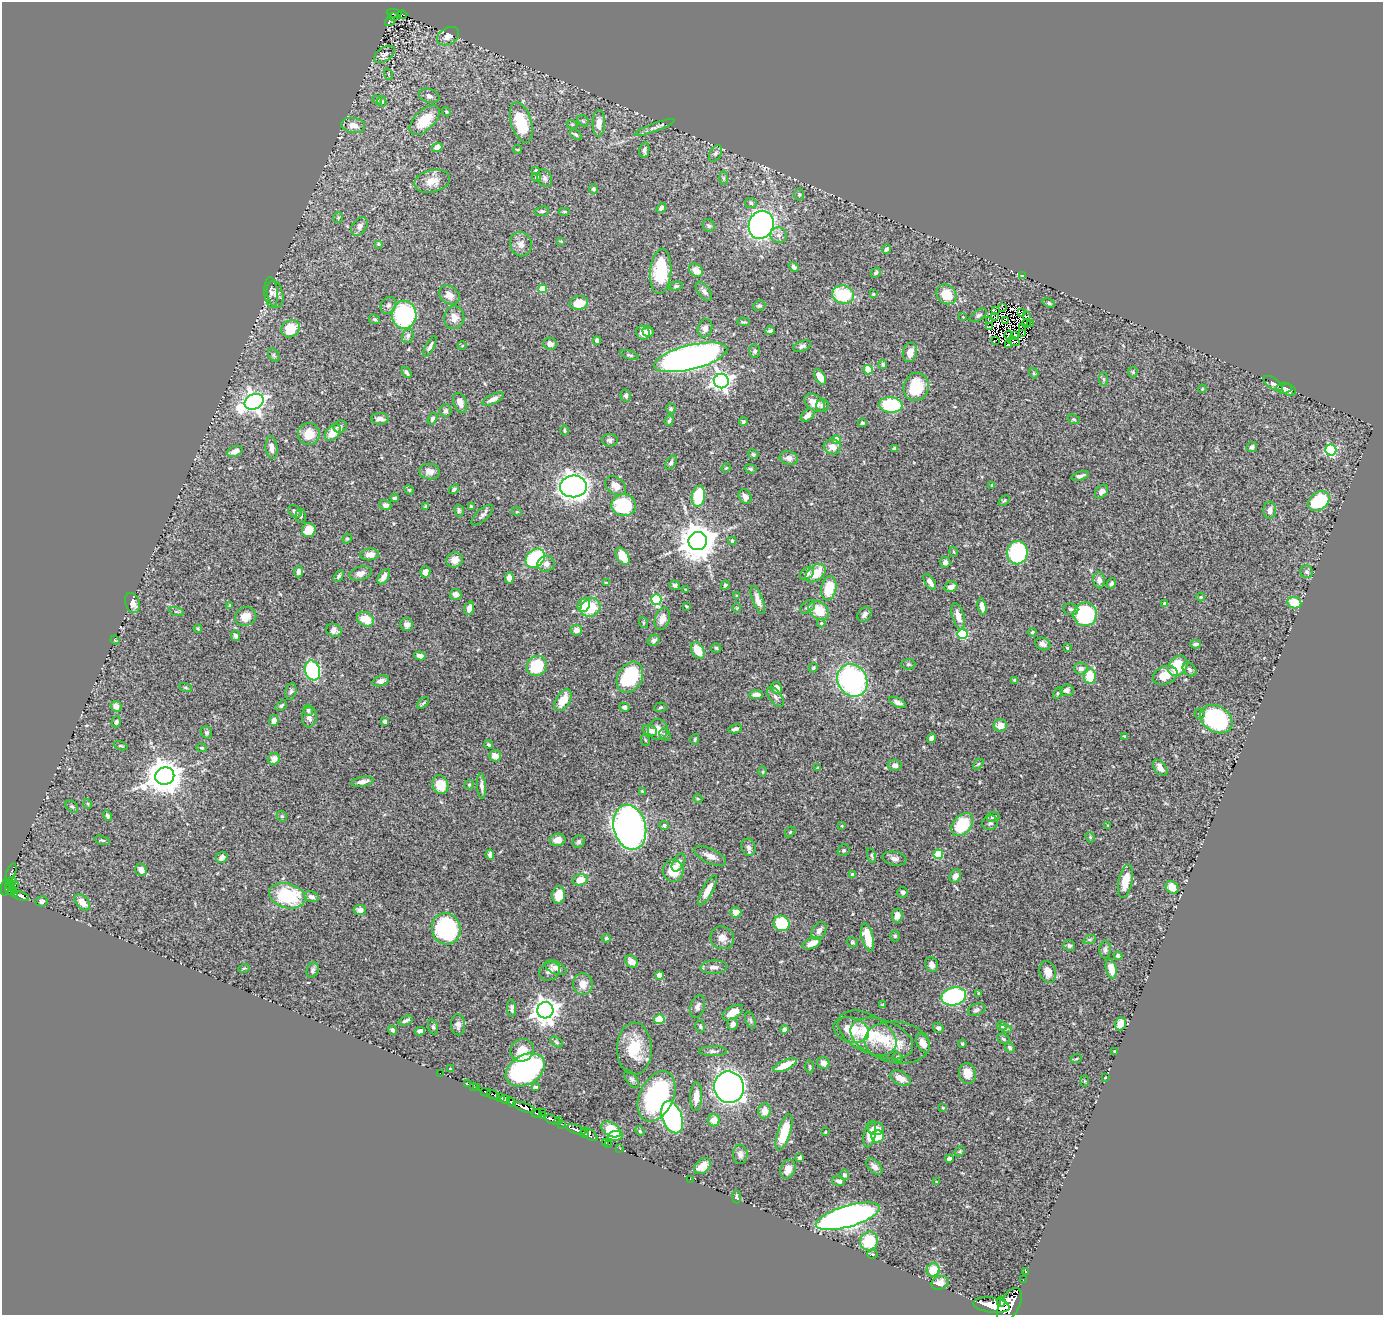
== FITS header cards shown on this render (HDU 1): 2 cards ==
NAXIS1  =                 1381
NAXIS2  =                 1313

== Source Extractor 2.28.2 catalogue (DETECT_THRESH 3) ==
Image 1381 x 1313 px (HDU 1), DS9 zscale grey, 1 PNG px = 1 image px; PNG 1385 x 1317 px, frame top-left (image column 1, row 1313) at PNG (2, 2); each listed source drawn as its Kron ellipse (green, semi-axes under 4 px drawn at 4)
Background 1.14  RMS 0.026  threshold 0.0793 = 3 sigma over >= 5 px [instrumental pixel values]
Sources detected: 493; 10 with non-positive FLUX_AUTO (blend fragments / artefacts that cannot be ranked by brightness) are neither listed nor drawn; the other 483 listed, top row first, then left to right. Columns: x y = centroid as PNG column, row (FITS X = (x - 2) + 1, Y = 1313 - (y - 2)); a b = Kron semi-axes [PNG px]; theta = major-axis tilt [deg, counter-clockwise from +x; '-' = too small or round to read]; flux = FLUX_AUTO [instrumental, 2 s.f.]
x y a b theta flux
394 13 7 3 -6 14
402 15 5 3 - 10
394 17 3 2 - 4.3
390 21 5 2 - 2.1
448 36 12 8 29 12
384 54 11 6 34 8.2
388 74 6 3 -71 1.8
429 96 10 7 -18 5.9
377 100 5 3 - 1.8
382 101 5 4 - 2.7
446 112 5 4 - 2.1
425 120 19 10 44 47
583 121 6 5 - 2.7
521 123 21 10 -73 66
599 123 13 6 89 16
572 124 6 3 -19 1.9
353 125 12 7 -11 15
655 127 21 4 20 7.9
576 135 6 4 -40 2.6
437 148 5 4 - 14
518 149 4 2 - 1.9
644 150 8 5 78 5.1
715 153 9 5 59 4.7
536 170 3 3 - 2.1
536 177 4 4 - 2.8
545 178 9 7 -67 5.9
724 178 7 4 -88 2.9
432 181 18 11 13 20
593 189 4 4 - 3.5
799 194 6 5 - 2.4
751 203 6 5 - 3.6
661 208 5 4 - 4.4
542 211 7 5 8 3.8
564 211 6 4 0 2
338 218 5 5 - 2.2
761 225 14 12 70 670
359 226 10 7 54 7.1
709 226 7 5 -58 3.2
779 235 8 8 - 8.3
561 241 3 3 - 1.4
378 244 4 3 - 2.4
521 244 12 10 -71 12
886 249 5 3 - 4.1
794 267 5 4 - 4.2
696 270 7 6 - 14
661 271 22 10 85 80
876 273 6 3 45 2.9
1022 276 4 3 - 5.1
676 286 7 4 14 3
543 289 4 4 - 57
704 291 11 5 -52 6.5
271 293 15 6 -85 8
275 294 14 8 -78 9.8
873 294 4 4 - 2.2
946 294 11 9 -40 44
449 295 11 8 -38 12
843 295 11 9 -13 85
579 303 9 7 8 34
1049 303 6 4 -22 3
388 305 9 7 56 5.8
759 306 6 5 - 3.2
1003 308 3 2 - 1
995 311 3 3 - 2.3
1022 312 4 2 - 0.44
404 315 14 12 -89 200
978 315 10 5 33 4.2
1027 316 3 2 - 1.8
963 317 2 2 - 0.94
995 317 3 2 - 3
454 318 11 10 - 14
374 319 6 4 -28 2.8
989 320 3 2 - 1.6
1006 320 3 2 - 1.1
744 322 6 4 -2 2.3
1030 323 3 2 - 2.7
1026 324 4 2 - 1.5
990 326 3 2 - 1.9
1023 327 3 2 - 1.6
705 328 9 7 71 8.1
291 329 10 8 33 44
648 331 5 5 - 8.8
770 331 4 3 - 4
643 333 7 6 - 18
1023 333 2 2 - 1.2
1009 335 4 2 - 3.9
408 336 7 5 73 5.2
1015 336 3 2 - 3.9
996 340 3 2 - 1.2
597 341 4 4 - 5.5
1014 341 6 2 -29 0.082
550 344 7 6 - 8.4
1008 345 3 2 - 2.6
430 346 11 4 62 5.3
462 346 4 3 - 1.3
802 346 9 5 20 4.8
755 351 6 5 - 3.9
910 352 10 7 77 17
274 355 7 5 -61 3.4
630 355 10 3 -16 3
691 357 37 12 14 1100
883 364 5 4 - 2.5
868 370 4 4 - 69
406 372 6 3 -53 3.9
1133 372 5 5 - 2.3
1034 373 5 4 - 2
820 377 8 5 -60 16
1103 379 7 4 -88 2.5
721 381 7 7 - 870
1273 383 11 5 -35 5.5
916 387 14 12 73 73
1284 388 7 5 4 6.1
1202 389 4 3 - 1.5
1289 390 7 5 -31 5.2
626 395 6 5 - 4.5
493 399 11 4 25 10
254 402 10 7 25 1100
460 403 10 6 -67 14
815 403 11 7 -36 23
822 405 6 6 - 4.7
891 405 11 7 -5 120
671 409 5 4 - 2.9
445 411 6 6 - 4.2
808 415 8 5 41 10
380 419 9 6 -2 11
432 419 6 4 58 3.8
1074 419 6 4 -21 2.6
669 421 5 4 - 2.9
743 422 4 4 - 2.6
862 423 4 3 - 2.3
340 427 7 6 - 4.7
565 430 5 3 - 1.9
333 433 9 6 47 29
309 434 11 11 - 31
610 440 8 6 -4 4.7
836 440 5 4 - 24
832 447 8 7 - 15
1252 447 5 5 - 4
272 448 11 6 -83 13
894 448 3 3 - 3.5
1331 450 5 5 - 160
235 451 8 5 21 12
753 454 5 4 - 3.1
789 458 9 6 -13 7.8
671 463 7 5 56 3.3
726 468 5 4 - 1.7
751 469 6 4 -16 3.2
429 471 10 8 -6 12
1080 476 9 4 16 5.1
992 485 3 2 - 1.3
573 486 13 11 2 1300
616 486 11 8 -35 13
454 489 6 4 35 4
409 490 5 4 - 2.3
1101 492 8 5 47 8.3
698 496 10 6 82 85
745 497 8 6 -59 8.6
394 498 4 3 - 3.3
1004 501 6 4 42 2.3
1319 501 12 8 35 95
385 505 6 5 - 7.5
624 505 12 11 - 110
425 506 4 3 - 1.8
471 506 3 3 - 2.6
1270 510 8 6 86 9.6
295 511 7 5 -39 5.5
459 511 6 4 -77 2.9
517 512 5 3 - 1.5
482 515 13 6 43 6.7
301 516 7 5 86 4
309 530 7 6 - 31
347 539 5 4 - 2.1
698 541 9 9 - 4300
732 541 4 4 - 1.9
954 552 5 3 - 1.7
1017 553 11 10 - 240
370 554 9 6 5 15
622 556 9 6 -60 31
535 558 11 8 42 150
455 560 8 7 - 13
945 562 5 5 - 6.4
546 564 9 7 7 8.4
298 572 5 4 - 6.8
425 572 6 5 - 9.4
1307 572 6 6 - 4.5
360 573 11 7 18 12
807 573 8 5 44 7
816 573 12 7 38 35
339 576 6 4 58 4
384 577 8 5 58 11
509 578 5 4 - 12
1099 580 8 6 -86 7.8
930 582 9 5 -56 8.8
606 583 3 3 - 2.6
1111 583 6 4 56 3.4
675 585 5 4 - 3.4
725 585 4 4 - 3.1
951 587 7 5 14 11
829 588 12 7 79 44
686 589 3 2 - 1.9
456 594 5 5 - 9.8
737 596 4 2 - 1.3
1201 597 4 4 - 1.7
656 599 5 5 - 140
758 600 15 5 -69 12
132 603 10 7 -70 13
1294 603 7 5 -10 38
1165 604 4 3 - 7.4
584 605 7 6 - 27
230 606 3 3 - 3.8
686 606 3 3 - 1.8
808 607 8 5 37 4.4
982 607 8 4 -79 7.7
469 608 7 4 72 11
590 608 10 9 - 52
737 608 4 4 - 1.8
1071 609 7 5 -6 3.9
819 610 11 8 -39 37
176 611 8 3 -19 2.4
864 614 8 6 50 6.5
1085 614 12 12 - 140
246 616 11 9 19 22
958 616 13 6 -74 16
365 619 9 6 -30 35
662 619 11 7 72 14
643 622 5 3 - 1.9
821 623 4 4 - 2
407 625 7 6 - 6.6
198 628 4 3 - 2.1
334 630 8 6 -22 8.7
576 630 6 5 - 7.8
1032 632 4 4 - 2.8
962 634 5 5 - 120
236 636 5 4 - 4.4
115 640 4 3 - 1.3
654 640 6 5 - 5.3
1043 644 8 6 -24 7
1195 644 5 4 - 4.5
716 648 5 4 - 3.1
1067 648 3 2 - 1.8
698 650 9 6 -58 31
420 656 6 4 -8 9.1
908 664 7 5 2 3.2
537 666 11 9 46 81
1178 666 11 8 53 53
813 668 5 4 - 2.7
1081 669 7 6 - 7.2
1189 669 8 5 -45 5
312 670 10 7 -72 140
1165 675 13 8 22 24
1090 676 8 6 -81 46
630 677 16 12 60 130
852 680 17 14 -58 350
1014 680 4 4 - 1.7
381 681 8 5 17 7.2
186 687 7 3 -19 2.1
777 688 6 5 - 12
1067 690 7 6 - 7
291 691 8 5 79 4.2
1058 693 6 4 62 2.6
756 695 7 4 0 9.8
775 697 11 6 -53 6
563 700 12 7 58 31
897 702 9 4 -25 6.5
423 703 7 4 44 2.7
281 705 6 4 40 3.1
116 706 5 5 - 11
624 707 5 4 - 5.8
660 707 6 4 6 2.7
308 710 6 4 -74 2.5
1200 714 5 5 - 3
309 717 10 7 84 8.3
1216 719 17 12 -32 230
274 721 5 4 - 9
385 721 4 4 - 9.3
116 722 5 4 - 4
1000 725 7 6 - 16
658 729 10 9 - 14
735 729 7 4 11 4.8
650 731 7 5 -25 9
206 732 6 5 - 3.4
665 735 6 5 - 3
1124 736 3 3 - 1.4
931 738 5 4 - 7
695 739 5 4 - 2.4
645 740 6 3 -71 1.7
489 745 4 3 - 3.1
121 746 7 3 -21 2
202 748 5 4 - 2.1
495 756 6 5 - 16
274 759 6 6 - 10
978 764 6 4 44 2.1
895 765 7 5 -7 7.5
818 768 3 3 - 2.4
1160 768 9 5 -52 11
763 772 5 3 - 1.8
165 776 9 8 - 3700
362 782 11 5 10 8.8
440 785 9 8 - 34
469 785 5 4 - 2
482 786 12 4 -86 7.3
642 791 4 4 - 2
698 799 4 3 - 1.4
88 804 5 3 - 1.5
72 806 7 5 -44 3.4
108 816 5 4 - 3.6
282 816 6 5 - 2.6
993 817 6 5 - 6.1
990 823 8 7 - 4.8
664 825 5 4 - 4.9
962 825 13 9 50 80
842 826 4 3 - 1.6
1108 826 4 3 - 1.4
630 827 23 16 -76 960
790 832 6 4 46 1.8
1090 837 5 4 - 2.4
102 840 8 3 -15 2.5
558 840 8 6 12 15
579 842 6 6 - 3.8
749 847 9 7 -73 6.7
844 850 6 5 - 3.3
938 854 5 4 - 81
490 855 5 4 - 5.4
710 856 17 7 -24 13
872 856 7 4 -73 3
222 858 6 5 - 8.5
895 859 12 7 -10 7.7
679 862 10 6 61 9.6
141 870 6 5 - 12
673 871 11 10 - 39
11 873 10 4 71 99
852 875 4 3 - 7.5
955 876 7 5 59 8.1
13 880 3 3 - 31
580 880 7 5 16 26
1125 881 17 7 79 33
10 885 5 2 - 74
15 885 2 2 - 9.2
1172 887 7 5 -44 26
5 888 8 4 83 440
11 890 6 5 - 270
708 890 17 5 62 20
903 892 5 5 - 5.5
14 894 3 2 - 72
559 895 8 6 84 26
21 896 8 3 -20 160
287 896 18 12 -14 110
311 897 7 5 -16 6.7
42 901 6 5 - 6.5
82 902 9 6 -47 19
360 910 6 5 - 6
736 912 5 5 - 13
897 916 7 5 84 11
782 923 8 7 - 92
446 929 16 14 -75 210
819 931 9 6 58 7.3
895 936 5 4 - 2.6
868 937 14 5 -76 41
606 938 4 4 - 2.8
722 938 12 11 - 13
1090 939 6 4 19 3
852 942 6 5 - 2.8
812 943 9 5 23 17
1069 946 6 5 - 4
1105 949 9 5 87 5.3
1118 956 4 4 - 5
631 961 7 5 -39 13
932 965 7 6 - 10
714 967 13 6 2 10
244 968 5 3 - 1.9
556 968 11 6 -23 12
1111 969 10 5 -76 25
313 970 8 5 68 4.8
550 971 11 8 32 10
1048 972 11 8 -76 15
659 975 4 4 - 30
583 984 11 10 - 18
979 994 4 3 - 2.3
954 996 12 9 14 270
883 1005 4 3 - 2.4
698 1006 12 7 73 7.4
512 1008 8 4 -87 4.8
545 1010 8 8 - 1600
977 1010 9 6 18 4.9
733 1012 11 6 31 23
659 1019 5 5 - 57
406 1020 7 3 22 4.4
750 1020 9 5 -67 3.3
733 1024 6 5 - 8.1
1120 1024 7 5 69 18
458 1025 11 7 -87 8.3
700 1026 6 4 -75 2.6
1002 1026 5 4 - 2.8
433 1027 8 4 -74 3.4
938 1028 5 5 - 4.6
784 1029 4 4 - 5
1006 1029 6 4 -15 2.7
393 1030 4 4 - 3.6
851 1030 18 12 -16 45
420 1031 5 4 - 7.4
867 1033 32 18 -29 73
882 1038 33 18 -21 61
1003 1039 7 4 -28 2.9
556 1042 7 4 -29 3.2
897 1043 33 20 -7 43
923 1043 10 6 -63 13
962 1044 4 3 - 1.9
1010 1047 5 4 - 3.4
634 1049 26 17 -89 58
522 1050 12 11 - 27
713 1051 14 5 1 6
1114 1052 3 2 - 1.4
898 1057 5 4 - 2.3
1076 1059 6 3 20 1.9
823 1063 6 6 - 12
785 1065 12 5 25 34
810 1066 7 3 -88 2.3
450 1069 3 2 - 1.5
525 1070 21 14 31 430
440 1073 2 2 - 6.1
967 1073 10 8 -79 19
900 1078 11 6 -27 15
1105 1078 3 2 - 1.3
631 1079 10 5 -53 4.1
1084 1081 6 4 -88 1.9
468 1084 3 2 - 12
473 1087 3 3 - 18
535 1087 4 3 - 2.2
729 1087 16 15 - 1300
477 1088 3 3 - 34
485 1092 5 2 - 58
493 1095 6 3 -27 64
657 1096 26 17 65 240
696 1097 14 6 87 17
500 1098 4 3 - 390
505 1099 5 4 - 970
511 1102 5 3 - 500
525 1107 11 4 -19 1100
943 1108 4 3 - 1.8
764 1111 7 6 - 16
542 1112 2 2 - 29
537 1113 5 2 - 36
542 1116 3 3 - 44
672 1117 17 10 -70 400
553 1120 9 3 -20 450
714 1120 6 6 - 17
558 1121 4 3 - 420
562 1124 3 2 - 21
611 1129 11 6 -30 52
876 1129 8 6 -2 14
576 1130 10 3 -16 1000
640 1131 5 4 - 2.2
784 1132 19 6 72 56
825 1132 3 3 - 1.9
584 1133 4 3 - 230
589 1134 9 4 -36 650
870 1134 13 6 79 13
615 1136 7 4 5 28
877 1136 6 6 - 37
605 1142 2 2 - 13
608 1144 2 2 - 17
620 1149 2 2 - 9.7
960 1151 6 4 46 2.3
740 1154 9 7 -84 7.9
800 1158 4 3 - 3
949 1159 4 4 - 6.1
703 1166 9 6 42 25
874 1166 10 6 -44 7.7
788 1169 10 7 68 14
844 1175 5 5 - 7.2
690 1179 3 2 - 15
839 1181 6 4 -16 5.5
937 1182 4 3 - 1.7
737 1197 6 4 -82 3.2
848 1216 33 10 16 960
869 1241 9 9 - 62
872 1254 5 4 - 2.3
933 1270 6 6 - 41
1026 1271 2 2 - 9.7
1023 1280 2 2 - 5.5
940 1283 9 6 18 12
1001 1302 5 4 - 450
991 1305 18 7 -8 3400
1009 1305 19 10 61 3900
At the frame edge (FLAGS 8, measured only in part): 1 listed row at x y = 1009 1305
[10 non-positive-flux detections neither listed nor drawn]